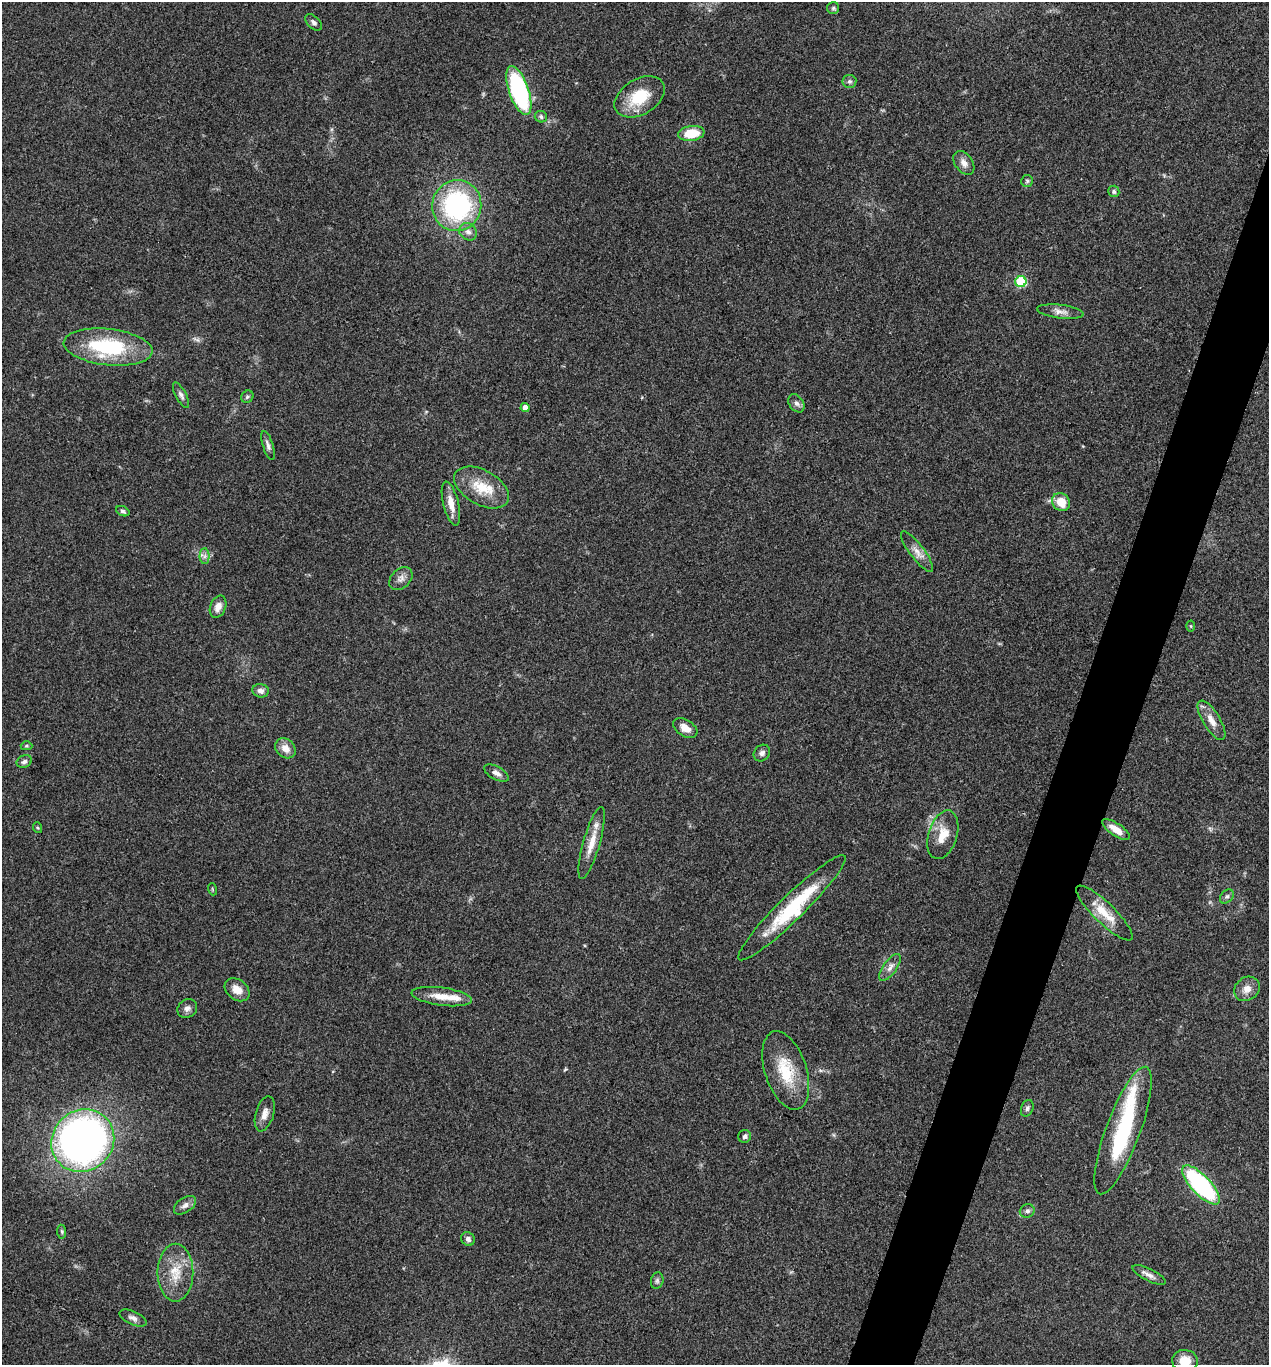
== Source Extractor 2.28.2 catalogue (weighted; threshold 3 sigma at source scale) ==
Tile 10 of 4 x 4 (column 2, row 3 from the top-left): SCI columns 1404-2670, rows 1369-2731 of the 5470 x 5459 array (HDU 1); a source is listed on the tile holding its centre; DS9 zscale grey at full resolution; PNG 1271 x 1367 px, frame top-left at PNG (2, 2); each listed source drawn as its Kron ellipse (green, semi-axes under 4 px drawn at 4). Shown black and unused: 4% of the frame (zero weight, under 3 of 4 exposures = <1% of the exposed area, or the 3 px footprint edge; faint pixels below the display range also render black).
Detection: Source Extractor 2.28.2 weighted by HDU 2 'WHT'; one run over the whole footprint, this tile lists its part. Background 0.0608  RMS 0.0055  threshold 0.0247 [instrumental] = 3 sigma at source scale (4.5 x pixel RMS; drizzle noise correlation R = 1.50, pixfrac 1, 0.05/0.05 arcsec/px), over >= 5 px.
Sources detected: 70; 2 inside a brighter object's white glare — neither listed nor drawn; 2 inside a brighter listed object's ellipse — not listed separately; the other 66 listed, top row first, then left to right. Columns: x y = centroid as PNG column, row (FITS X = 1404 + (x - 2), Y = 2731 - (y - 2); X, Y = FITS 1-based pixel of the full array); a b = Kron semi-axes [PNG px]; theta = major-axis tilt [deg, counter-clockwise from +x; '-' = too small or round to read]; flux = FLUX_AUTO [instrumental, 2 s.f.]
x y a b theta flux
833 8 6 6 - 1.1
314 22 10 6 -42 1.8
849 81 7 7 - 1.4
519 91 25 10 -71 86
640 97 27 17 32 19
541 117 6 5 - 1.4
691 133 13 7 8 14
964 163 13 8 -54 3.6
1027 181 6 6 - 1
1114 191 6 5 - 1.3
457 205 25 24 - 82
468 232 9 8 - 2.7
1021 282 5 5 - 38
1060 312 23 6 -7 3.8
108 347 44 18 -6 44
181 395 14 5 -62 2
247 397 6 5 - 1.1
796 403 10 7 -55 2.1
525 408 4 4 - 4.3
268 445 15 5 -72 2.2
482 487 30 17 -29 16
1061 502 9 8 - 9.6
451 504 23 7 -76 6.4
123 511 7 5 -22 1.2
917 552 25 7 -53 4.9
205 556 7 5 89 1.7
401 579 13 9 44 3.2
218 607 11 7 68 4.2
1191 626 5 3 - 0.6
261 691 8 6 -8 2.3
1211 720 22 8 -58 6.1
685 728 13 8 -31 5.2
26 746 6 4 -1 0.8
285 748 11 9 -42 5.1
762 753 9 7 46 2.1
24 761 8 6 24 1.8
496 773 13 6 -28 3
38 828 5 3 - 0.58
1116 829 16 6 -34 7.1
943 835 25 14 73 11
592 843 37 8 74 9.8
212 889 6 3 -72 0.63
1227 896 8 5 47 1.3
792 908 74 12 44 39
1104 913 38 10 -44 13
890 967 16 6 54 3.4
1247 989 14 11 37 4.7
237 990 14 10 -39 5.7
442 997 30 9 -8 9
187 1008 10 9 - 2.5
786 1070 41 20 -72 22
1027 1108 9 6 69 1.5
265 1114 18 9 73 4.5
1123 1131 67 17 70 55
745 1136 6 6 - 1.5
83 1141 33 30 43 330
1201 1185 25 9 -47 84
185 1205 12 7 35 2.6
1027 1211 7 6 - 1.7
62 1232 7 4 -83 0.87
468 1239 7 6 - 2.1
175 1273 29 18 90 15
1149 1275 18 6 -26 3.3
657 1281 8 6 75 1.5
133 1318 14 6 -24 2.8
1185 1361 13 11 -6 8.1
Isophote crosses this tile's border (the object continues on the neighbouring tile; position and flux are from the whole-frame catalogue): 1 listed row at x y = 1185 1361